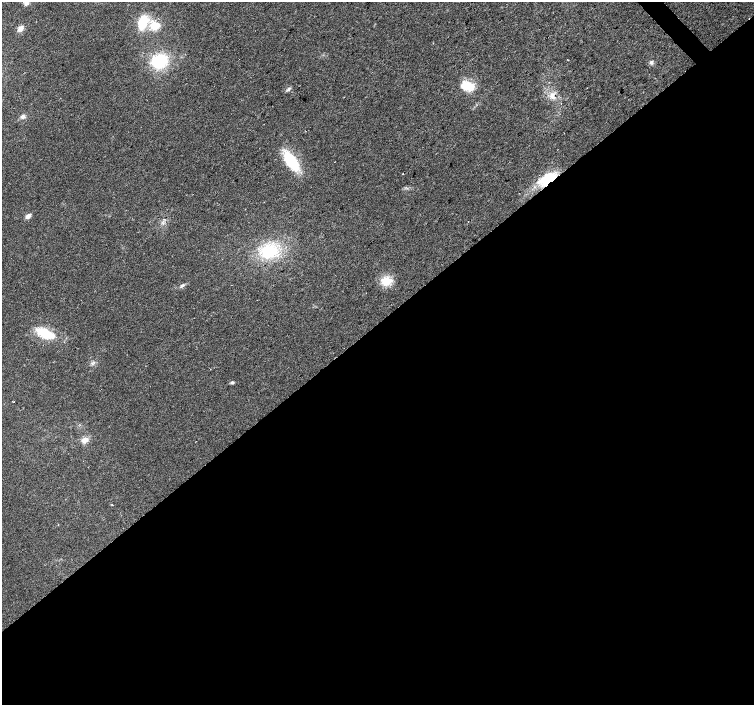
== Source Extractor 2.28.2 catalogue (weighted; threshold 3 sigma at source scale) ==
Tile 15 of 4 x 4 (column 3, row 4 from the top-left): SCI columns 3012-4514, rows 213-1618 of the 6018 x 5985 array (HDU 1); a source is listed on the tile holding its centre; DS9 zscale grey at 2 x 2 block average (1 PNG px = mean of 2 x 2 image px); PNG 756 x 707 px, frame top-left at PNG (2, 2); no overlay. Shown black and unused: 54% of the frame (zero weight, under 2 of 3 exposures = <1% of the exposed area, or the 3 px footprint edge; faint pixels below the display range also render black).
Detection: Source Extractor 2.28.2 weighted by HDU 2 'WHT'; one run over the whole footprint, this tile lists its part. Background 0.024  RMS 0.0063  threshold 0.0282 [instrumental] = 3 sigma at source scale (4.5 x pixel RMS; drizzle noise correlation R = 1.50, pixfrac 1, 0.0396/0.0396 arcsec/px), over >= 5 px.
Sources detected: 24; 1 inside a brighter object's white glare — not listed; the other 23 listed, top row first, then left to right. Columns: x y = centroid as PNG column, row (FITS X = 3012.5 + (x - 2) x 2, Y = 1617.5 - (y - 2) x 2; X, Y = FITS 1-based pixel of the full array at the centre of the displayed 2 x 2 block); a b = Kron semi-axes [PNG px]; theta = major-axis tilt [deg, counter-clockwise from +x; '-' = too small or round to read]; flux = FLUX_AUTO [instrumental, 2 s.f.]
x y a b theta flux
26 3 5 5 - 4.4
143 22 12 7 71 50
155 26 9 7 8 26
20 28 8 5 48 7.2
159 61 13 11 28 79
651 62 5 5 - 3.2
465 85 4 3 - 85
288 89 8 3 38 2.7
552 95 9 6 -83 8.9
23 117 6 5 - 4.4
291 161 17 8 -54 79
403 174 2 2 - 2.2
548 178 25 12 30 44
28 216 8 5 37 5.7
468 221 2 2 - 0.66
269 251 19 15 13 65
386 281 11 9 26 23
182 285 6 4 35 3.3
45 333 13 6 -23 70
232 382 5 4 - 2.3
13 402 2 2 - 0.97
85 440 3 3 - 32
112 505 3 2 - 0.74
Overlapping masked pixels (flux is a lower limit): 1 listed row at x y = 548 178
Diffuse or blended objects may show on this block-average render without a row.